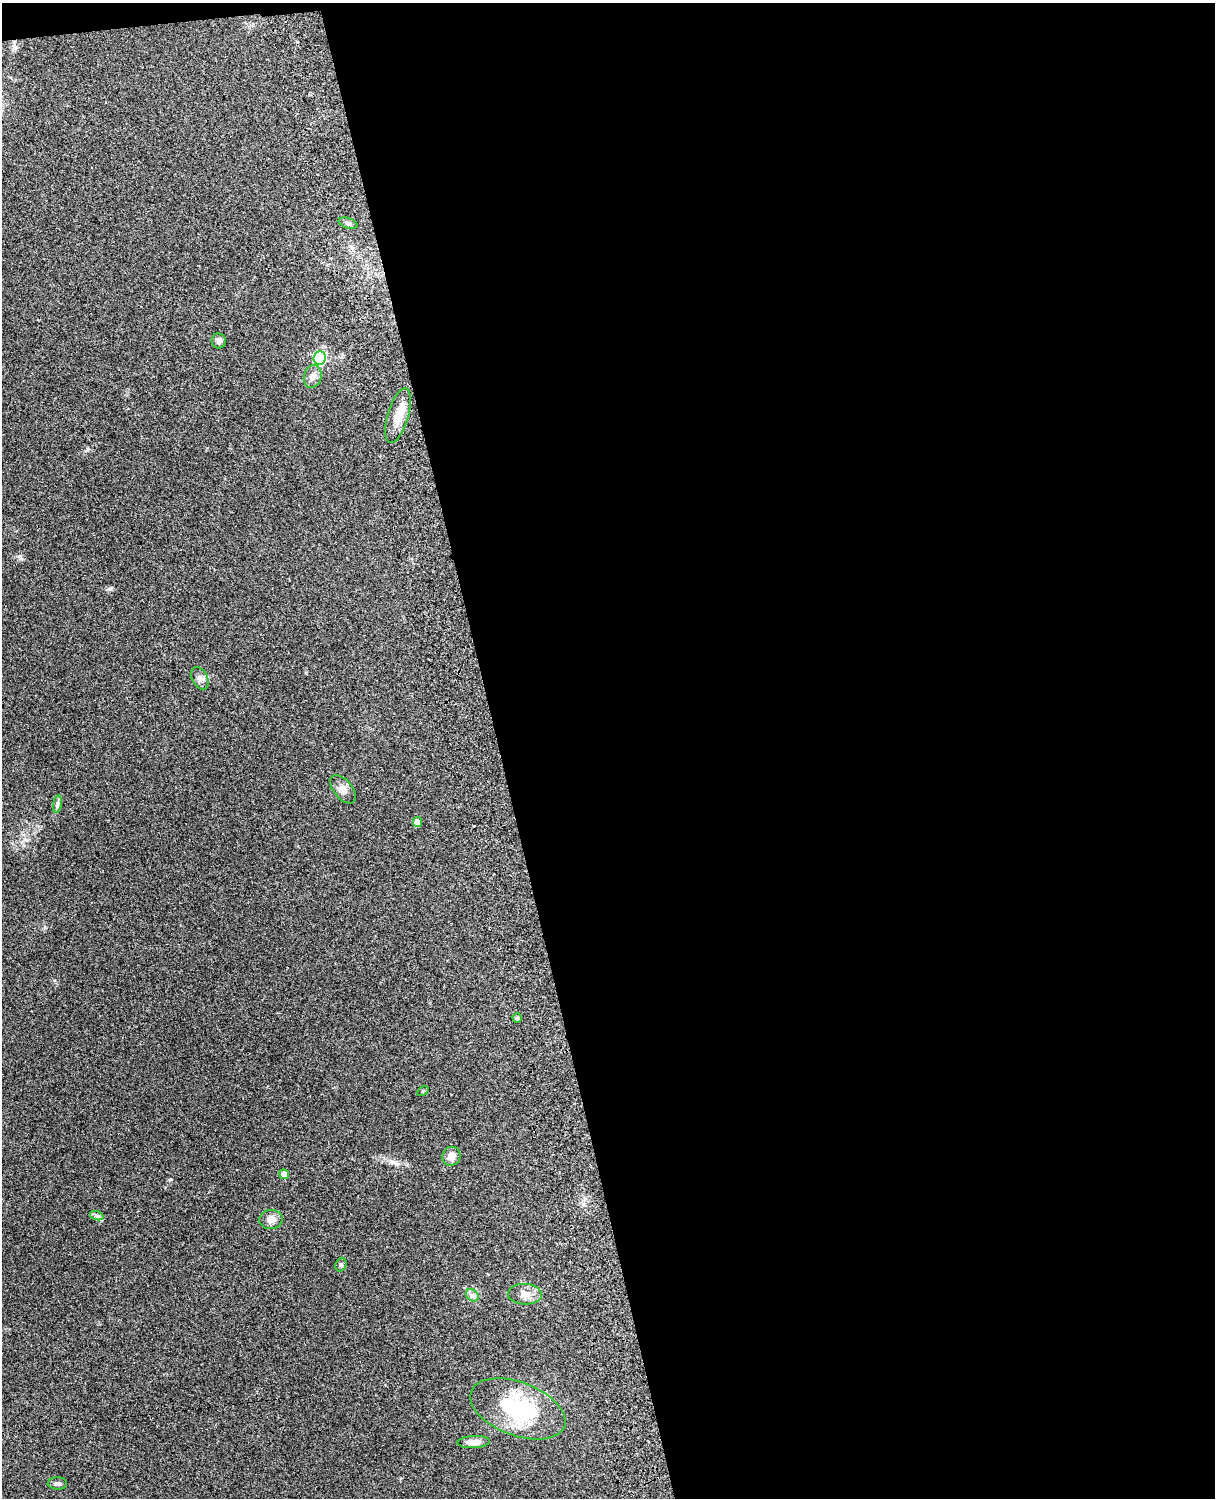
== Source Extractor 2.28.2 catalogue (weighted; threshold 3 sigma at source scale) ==
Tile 4 of 4 x 3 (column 4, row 1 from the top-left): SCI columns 3757-4969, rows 3157-4652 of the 5090 x 4929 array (HDU 1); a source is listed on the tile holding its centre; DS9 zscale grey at full resolution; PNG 1217 x 1500 px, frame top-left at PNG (2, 3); each listed source drawn as its Kron ellipse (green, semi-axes under 4 px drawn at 4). Shown black and unused: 59% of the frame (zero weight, under 3 of 4 exposures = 6% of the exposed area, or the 3 px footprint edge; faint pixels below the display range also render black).
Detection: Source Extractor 2.28.2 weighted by HDU 2 'WHT'; one run over the whole footprint, this tile lists its part. Background 0.29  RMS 0.0093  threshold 0.0419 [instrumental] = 3 sigma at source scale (4.5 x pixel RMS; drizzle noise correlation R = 1.50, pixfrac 1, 0.05/0.05 arcsec/px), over >= 5 px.
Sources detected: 21; all 21 listed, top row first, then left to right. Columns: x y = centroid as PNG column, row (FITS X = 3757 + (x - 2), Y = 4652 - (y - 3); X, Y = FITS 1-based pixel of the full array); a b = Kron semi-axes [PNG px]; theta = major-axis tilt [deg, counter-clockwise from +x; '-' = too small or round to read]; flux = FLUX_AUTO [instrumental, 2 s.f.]
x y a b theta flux
348 223 10 5 -18 2.3
219 341 7 7 - 2.9
319 358 6 6 - 95
313 376 12 8 75 5
398 416 28 10 73 15
200 678 12 8 -63 4.1
343 789 17 9 -50 6.4
57 804 9 4 82 2.2
417 822 5 4 - 6.2
517 1018 4 4 - 1.5
423 1091 6 4 34 1
451 1156 9 9 - 6.9
284 1174 5 5 - 8.4
97 1216 7 4 -18 1.9
271 1219 12 9 6 7.1
341 1265 7 5 68 1.6
525 1294 17 10 -3 8.8
472 1295 7 5 -44 2.6
518 1409 50 26 -21 77
474 1442 16 6 3 7.2
57 1483 10 6 -1 2.6
Unlisted compact peaks at least as high as the median listed source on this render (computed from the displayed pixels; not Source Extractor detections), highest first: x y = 20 556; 45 927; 170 1180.